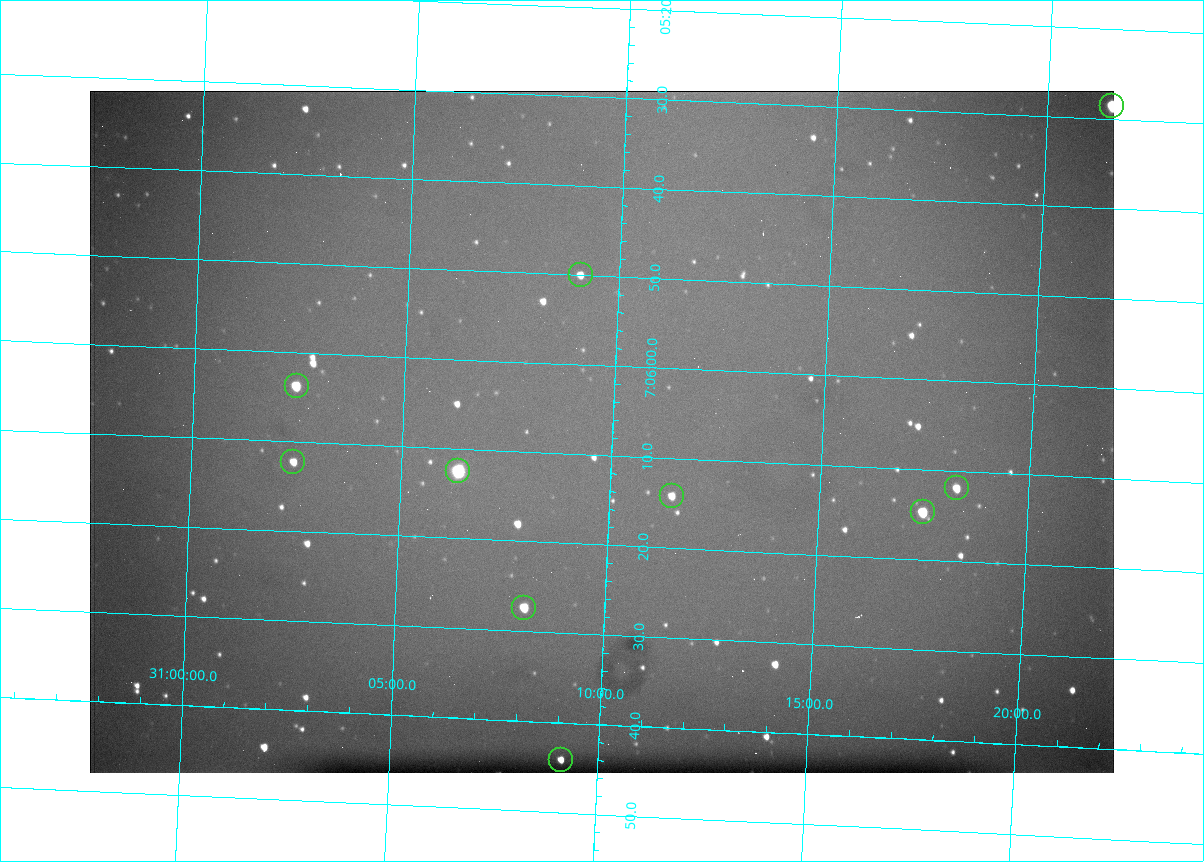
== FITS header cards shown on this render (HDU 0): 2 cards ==
NAXIS1  =                 1024 /fastest changing axis
NAXIS2  =                  682 /next to fastest changing axis

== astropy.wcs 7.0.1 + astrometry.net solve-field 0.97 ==
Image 1024 x 682 px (HDU 0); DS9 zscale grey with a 90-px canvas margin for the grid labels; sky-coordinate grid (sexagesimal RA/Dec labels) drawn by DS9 from the SOLVED WCS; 10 Tycho-2 reference stars matched to detected sources circled (green)
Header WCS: RA---TAN/DEC--TAN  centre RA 07:06:07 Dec +31:10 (106.53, +31.16 deg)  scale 1.44 arcsec/px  FOV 24.5' x 16.3'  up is -93 deg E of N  parity flipped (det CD > 0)
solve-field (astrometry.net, Tycho-2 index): VERIFIED the header's WCS against the Tycho-2 star catalogue (10 matches, 0 conflicts) and refined it, rather than solving blind
Solved WCS: RA---TAN-SIP/DEC--TAN-SIP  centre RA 07:06:07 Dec +31:10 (106.53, +31.16 deg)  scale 1.43 arcsec/px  FOV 24.4' x 16.3'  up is -92 deg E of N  parity flipped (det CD > 0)
The solver's refit moves the header's centre by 0.6 arcsec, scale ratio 0.9965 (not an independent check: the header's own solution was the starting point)
Tycho-2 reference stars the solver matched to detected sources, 10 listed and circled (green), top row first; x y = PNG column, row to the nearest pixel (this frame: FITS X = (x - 90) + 1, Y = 682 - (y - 91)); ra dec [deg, ICRS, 3 dp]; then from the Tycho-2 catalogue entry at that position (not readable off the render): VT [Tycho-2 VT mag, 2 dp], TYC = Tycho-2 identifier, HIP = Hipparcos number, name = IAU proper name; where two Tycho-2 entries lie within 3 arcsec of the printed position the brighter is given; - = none
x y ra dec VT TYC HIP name
1112 106 106.369 +31.359 8.79 2438-636-1 - -
581 275 106.458 +31.151 12.35 2438-728-1 - -
297 386 106.516 +31.041 10.39 2438-398-1 - -
293 462 106.551 +31.041 11.84 2438-663-1 - -
458 471 106.552 +31.106 9.20 2438-180-1 - -
957 488 106.550 +31.305 11.61 2438-184-1 - -
672 496 106.559 +31.192 11.79 2438-1039-1 - -
923 512 106.562 +31.292 10.01 2438-106-1 - -
524 608 106.614 +31.135 11.36 2438-550-1 - -
561 760 106.684 +31.152 11.76 2438-931-1 - -